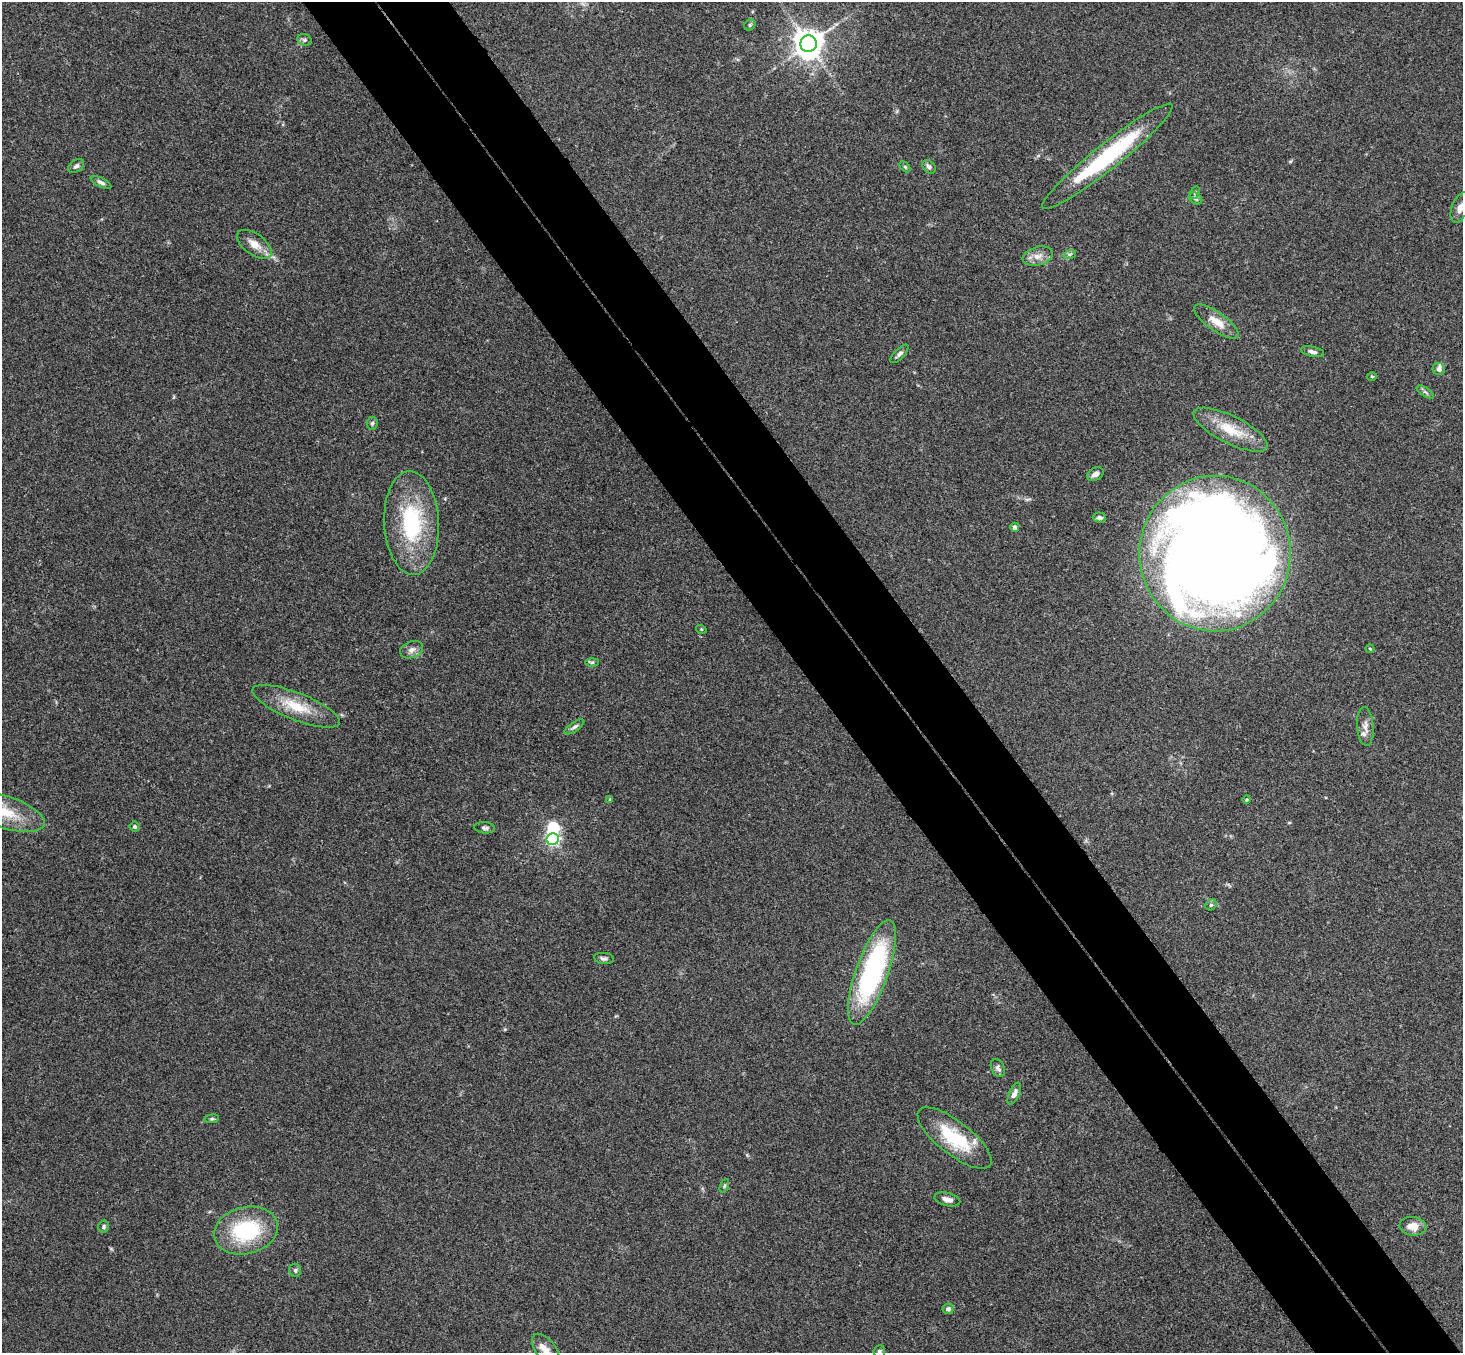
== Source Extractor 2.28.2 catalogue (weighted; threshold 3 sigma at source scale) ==
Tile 6 of 4 x 4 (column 2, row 2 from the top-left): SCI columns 1513-2973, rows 3032-4382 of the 5945 x 5925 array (HDU 1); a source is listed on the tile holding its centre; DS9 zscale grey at full resolution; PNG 1465 x 1355 px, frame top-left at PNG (2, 2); each listed source drawn as its Kron ellipse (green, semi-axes under 4 px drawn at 4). Shown black and unused: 10% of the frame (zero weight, under 3 of 4 exposures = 6% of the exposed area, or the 3 px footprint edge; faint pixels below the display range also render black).
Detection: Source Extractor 2.28.2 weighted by HDU 2 'WHT'; one run over the whole footprint, this tile lists its part. Background 0.218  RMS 0.0084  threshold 0.0379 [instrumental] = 3 sigma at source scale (4.5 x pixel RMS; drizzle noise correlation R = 1.50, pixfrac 1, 0.05/0.05 arcsec/px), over >= 5 px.
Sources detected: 61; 1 inside a brighter object's white glare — neither listed nor drawn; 4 inside a brighter listed object's ellipse — not listed separately; the other 56 listed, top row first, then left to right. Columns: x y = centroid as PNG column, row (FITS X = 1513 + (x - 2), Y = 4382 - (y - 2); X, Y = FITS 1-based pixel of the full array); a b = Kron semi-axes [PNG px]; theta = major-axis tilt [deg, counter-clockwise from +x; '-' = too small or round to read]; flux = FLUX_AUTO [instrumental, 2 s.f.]
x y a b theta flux
750 25 6 5 - 1.4
304 40 7 5 -21 1.9
809 44 8 8 - 1300
1107 156 83 13 39 96
76 166 9 5 36 2.3
905 167 6 4 -45 1
929 167 8 5 -46 2.6
101 182 11 4 -27 2.4
1195 192 6 4 63 1.3
1195 198 7 5 -38 1.8
1460 208 16 8 69 6
254 244 20 10 -35 10
1070 254 6 4 18 1.6
1038 256 15 9 14 7.1
1216 322 27 9 -35 12
1313 352 12 5 -12 3
899 354 12 5 46 2.7
1439 369 6 6 - 3
1372 376 5 3 - 0.9
1425 392 10 4 -34 2
372 423 6 5 - 1.7
1230 430 41 13 -27 27
1095 474 9 6 27 3.8
1099 518 7 5 -4 3
412 523 52 27 -87 83
1015 527 4 4 - 3.4
1215 553 78 75 89 2100
701 629 5 3 - 0.84
1370 649 4 4 - 0.98
412 650 12 8 21 4.6
592 662 6 4 1 1.5
296 706 47 13 -22 27
1365 726 19 8 -86 6
574 727 11 4 34 2.5
610 799 4 4 - 0.83
1247 800 4 4 - 1
4 812 42 16 -18 34
135 827 5 5 - 1.9
485 828 10 5 -5 2.3
553 839 6 6 - 170
1211 905 6 5 - 1.6
604 958 10 5 -7 2.4
872 972 55 16 70 160
998 1068 9 6 -63 3
1014 1094 12 5 65 4
212 1119 7 3 8 1.2
954 1138 45 16 -38 48
724 1186 7 4 67 1.2
947 1199 13 6 -14 5.3
1413 1226 13 9 -8 11
104 1227 6 5 - 1.7
246 1231 32 23 13 67
295 1270 6 6 - 1.8
948 1309 5 5 - 2.7
546 1351 20 10 -55 9
879 1351 6 5 - 1.6
Overlapping masked pixels (flux is a lower limit): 1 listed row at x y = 1107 156
Isophote crosses this tile's border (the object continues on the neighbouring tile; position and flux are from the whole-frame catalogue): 4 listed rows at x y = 1460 208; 4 812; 546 1351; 879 1351